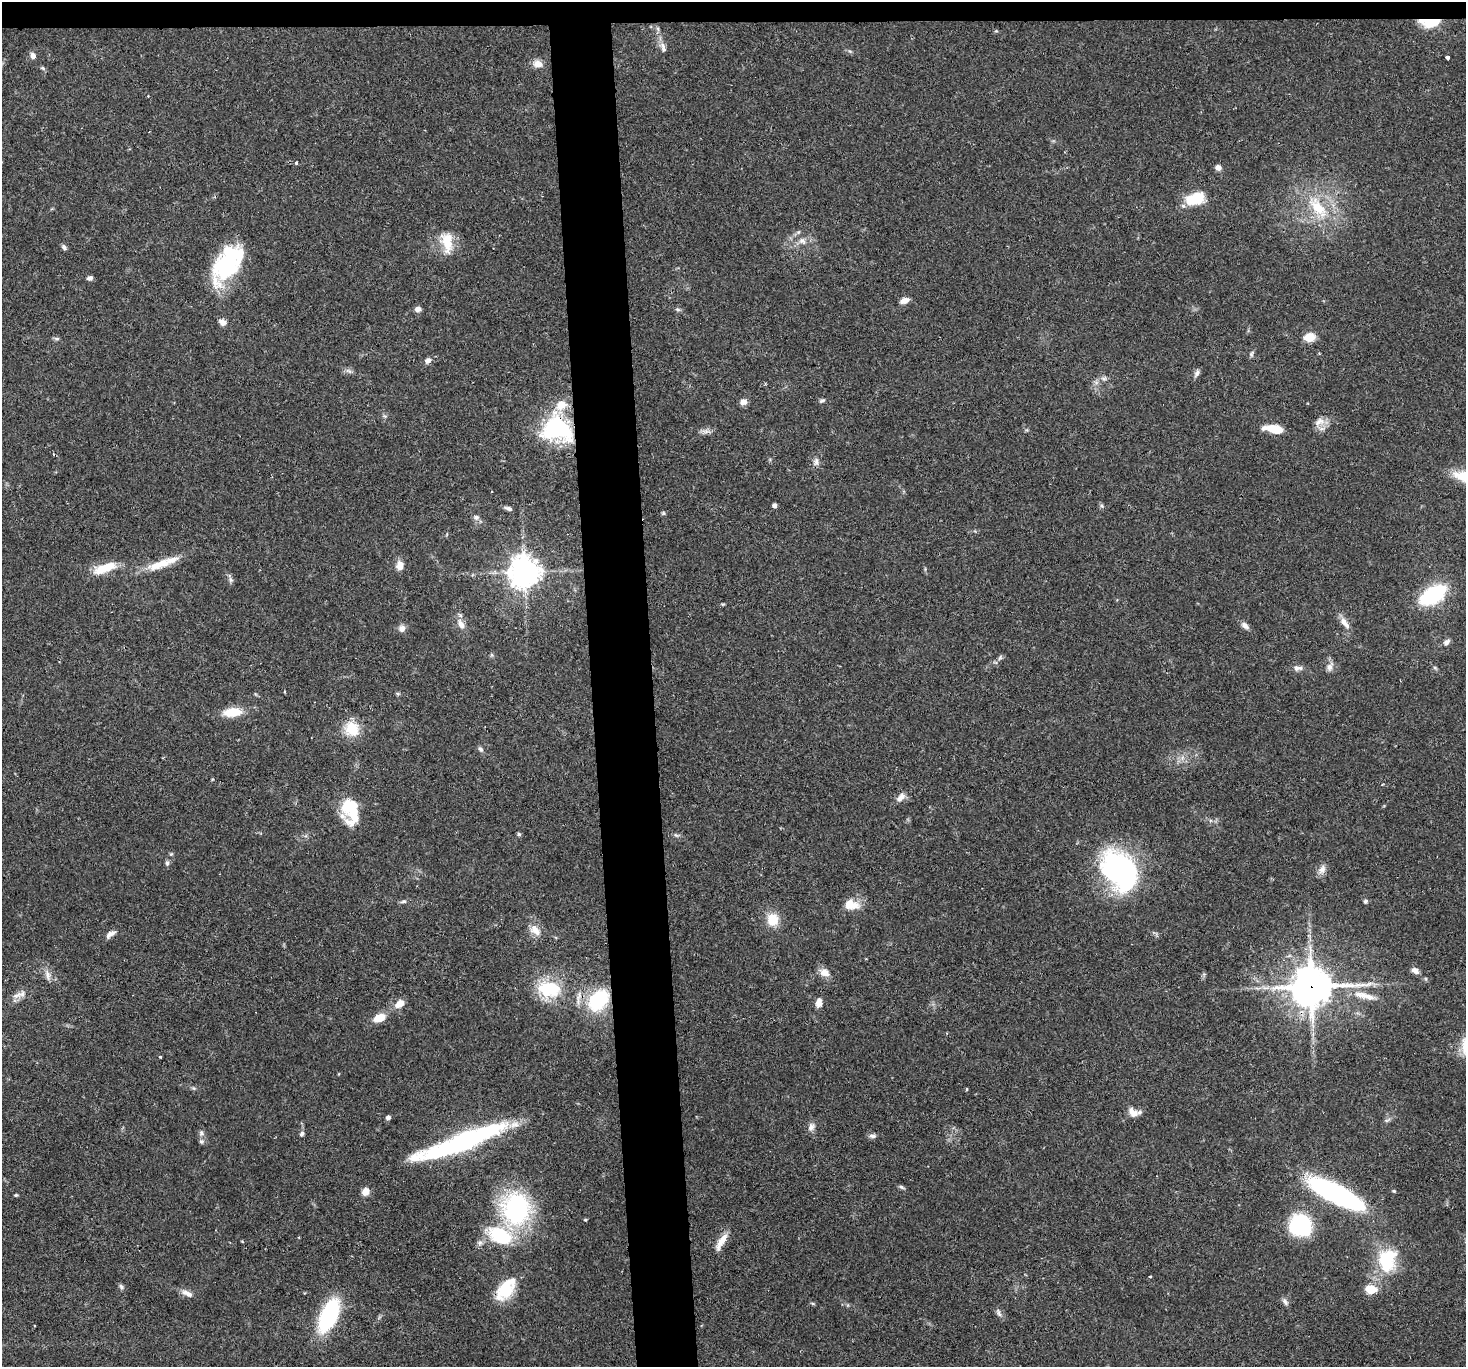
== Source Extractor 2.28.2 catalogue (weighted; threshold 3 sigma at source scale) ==
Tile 2 of 3 x 3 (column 2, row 1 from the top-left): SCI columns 1464-2927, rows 2876-4240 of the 4390 x 4366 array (HDU 1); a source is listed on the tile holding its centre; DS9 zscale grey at full resolution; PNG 1468 x 1369 px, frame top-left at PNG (2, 2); no overlay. Shown black and unused: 6% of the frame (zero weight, under 2 of 3 exposures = <1% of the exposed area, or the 3 px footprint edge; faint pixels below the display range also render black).
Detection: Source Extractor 2.28.2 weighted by HDU 2 'WHT'; one run over the whole footprint, this tile lists its part. Background 0.0565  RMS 0.0045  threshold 0.0202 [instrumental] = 3 sigma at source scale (4.5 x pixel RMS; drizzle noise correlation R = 1.50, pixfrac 1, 0.05/0.05 arcsec/px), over >= 5 px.
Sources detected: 123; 2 inside a brighter object's white glare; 1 cosmic-ray / hot-pixel residue — not listed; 6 inside a brighter listed object's ellipse — not listed separately; the other 114 listed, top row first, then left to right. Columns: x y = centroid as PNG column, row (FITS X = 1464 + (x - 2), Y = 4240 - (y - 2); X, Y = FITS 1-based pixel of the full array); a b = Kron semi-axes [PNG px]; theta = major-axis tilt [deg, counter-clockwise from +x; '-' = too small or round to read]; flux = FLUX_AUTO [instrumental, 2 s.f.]
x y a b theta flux
1431 22 21 9 2 13
664 49 9 6 -72 1.5
33 56 8 6 -65 1.9
1447 57 4 4 - 4.1
538 64 13 10 -15 3.2
43 68 7 4 -45 0.72
148 96 2 2 - 0.32
296 162 3 3 - 0.92
1218 168 6 5 - 2.5
1195 199 21 12 17 14
1318 207 36 15 -52 19
802 241 10 8 -2 2.6
447 242 27 14 -82 10
64 247 7 5 -58 1.2
227 264 43 23 63 42
89 278 6 5 - 1.5
905 300 10 6 21 2.8
418 309 8 7 - 1.8
678 309 7 4 -19 0.83
223 322 10 7 -25 2.5
1309 337 10 8 7 7.2
57 339 7 5 1 0.91
1252 354 9 5 60 0.92
428 360 8 6 41 1.9
349 371 10 5 -26 1.3
1197 373 10 6 54 1.5
1104 379 8 5 -16 1.2
822 400 8 5 27 0.89
743 402 8 7 - 2.4
1319 422 15 10 23 3.9
557 429 37 29 -20 41
1274 429 17 7 -9 11
706 431 10 6 0 1.8
816 461 10 6 84 1.7
775 505 4 4 - 1.7
1102 506 6 4 -46 0.76
509 508 9 5 -19 1.3
663 513 6 4 -71 0.55
476 517 8 6 -4 1.6
400 565 11 9 85 3.6
155 566 22 11 12 7
105 568 29 10 20 11
524 572 10 10 - 640
231 580 7 6 - 1.1
1433 595 18 10 31 58
723 604 6 4 17 0.47
1345 623 17 7 -51 3.5
461 624 15 8 -67 3.5
1245 626 10 6 -38 2
402 628 8 8 - 2.3
1446 642 10 6 40 1.6
1000 657 8 5 54 1.1
1329 667 12 8 63 2.3
1298 668 13 7 -2 2.1
398 694 6 4 0 0.64
233 712 18 9 5 10
352 729 16 15 - 12
480 749 8 5 -52 1.1
1182 758 7 4 72 1.2
901 797 12 7 47 2.8
351 810 30 17 -83 19
519 834 6 5 - 0.64
676 835 8 4 -36 0.8
167 863 7 6 - 0.92
1322 869 14 8 55 2.6
1119 870 39 29 -51 100
403 901 9 4 11 0.93
1365 901 6 5 - 0.84
851 904 17 11 -9 7.3
772 919 13 12 - 8.8
535 930 17 10 -46 4.6
110 934 13 6 32 2.2
1415 971 10 7 -27 2.1
824 972 14 10 -21 3.5
47 974 15 5 -79 2.2
1311 986 14 13 - 1200
550 989 33 20 -12 23
17 995 17 5 19 2.6
1366 996 25 8 -17 6.2
597 1002 19 18 - 26
400 1003 10 7 39 4.6
819 1004 9 8 - 2.4
379 1018 14 8 25 6.3
160 1057 3 3 - 0.57
966 1090 4 3 - 0.67
1133 1112 15 10 -40 3.5
388 1117 4 4 - 1.5
1387 1120 10 4 28 0.98
811 1127 11 9 65 2.2
201 1133 8 7 - 1.4
302 1134 7 5 58 1
872 1136 10 5 -6 1.3
201 1141 7 6 - 1.1
461 1142 92 15 21 90
901 1187 8 5 -28 0.86
366 1191 8 7 - 3.6
1394 1191 5 4 - 0.54
1336 1194 57 16 -27 89
16 1195 4 3 - 0.59
516 1209 30 26 87 69
585 1220 4 3 - 0.5
1300 1225 25 23 -38 29
500 1235 22 14 -26 30
242 1241 4 3 - 0.34
721 1241 25 7 59 4.9
1387 1260 30 22 79 24
1150 1276 3 2 - 0.41
121 1287 8 5 -52 0.97
505 1289 20 13 53 20
1371 1289 8 6 -8 12
187 1293 17 7 -24 2.8
1285 1302 11 6 -64 1.5
999 1313 11 4 -66 1.3
329 1315 25 12 66 60
Overlapping masked pixels (flux is a lower limit): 4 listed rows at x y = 1431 22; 557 429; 1311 986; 597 1002